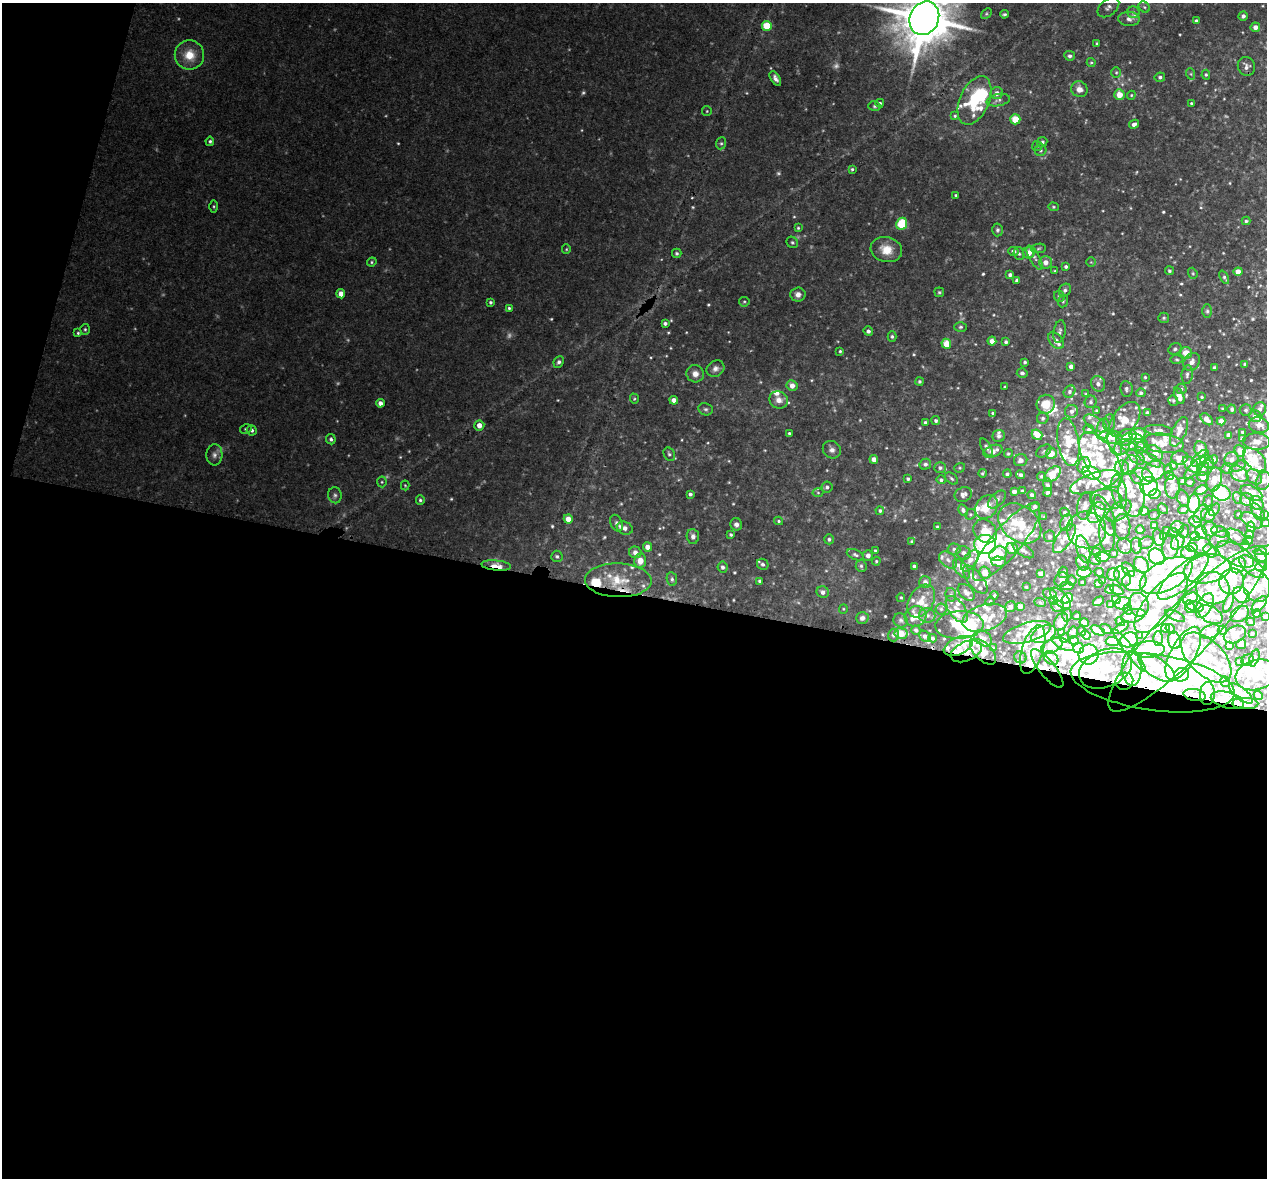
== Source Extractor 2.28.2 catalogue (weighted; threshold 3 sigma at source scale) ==
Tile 13 of 4 x 4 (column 1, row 4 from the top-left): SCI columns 2-1266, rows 266-1441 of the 5067 x 5109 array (HDU 1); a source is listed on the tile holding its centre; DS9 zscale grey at full resolution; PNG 1269 x 1180 px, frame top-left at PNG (2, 3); each listed source drawn as its Kron ellipse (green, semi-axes under 4 px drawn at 4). Shown black and unused: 52% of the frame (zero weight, under 3 of 4 exposures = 2% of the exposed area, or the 3 px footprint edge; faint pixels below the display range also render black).
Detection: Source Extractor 2.28.2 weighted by HDU 2 'WHT'; one run over the whole footprint, this tile lists its part. Background 0.043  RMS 0.0066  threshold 0.0296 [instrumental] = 3 sigma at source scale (4.5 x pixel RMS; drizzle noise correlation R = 1.50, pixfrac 1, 0.05/0.05 arcsec/px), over >= 5 px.
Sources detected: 835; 16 too faint to see at this stretch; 32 inside a brighter object's white glare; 1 cosmic-ray / hot-pixel residue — neither listed nor drawn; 214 inside a brighter listed object's ellipse — not listed separately; of the other 572, all 500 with FLUX_AUTO >= 0.759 (the completeness limit of this list) listed and drawn (72 fainter detections not listed), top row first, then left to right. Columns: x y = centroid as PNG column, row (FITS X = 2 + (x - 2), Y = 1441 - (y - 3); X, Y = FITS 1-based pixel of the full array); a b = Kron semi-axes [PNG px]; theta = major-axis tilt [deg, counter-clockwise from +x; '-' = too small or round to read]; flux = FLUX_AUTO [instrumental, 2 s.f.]
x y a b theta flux
1108 7 12 8 40 3
1144 7 6 5 - 1.2
1133 12 6 6 - 1.4
986 13 6 4 44 0.97
1004 14 4 3 - 1.1
1243 16 4 4 - 2.2
924 18 17 14 66 4000
1129 19 11 7 -2 3.1
1196 21 4 3 - 1.8
767 26 5 5 - 19
1255 27 5 4 - 3.8
1097 44 3 3 - 1
189 55 15 14 - 14
1070 56 5 4 - 1.7
1091 63 4 4 - 0.81
1246 66 9 8 - 3
1116 73 5 4 - 0.89
1191 74 6 4 -72 0.84
1206 75 5 4 - 0.88
1160 77 5 4 - 1.7
775 78 8 4 -58 2.7
1079 89 8 7 - 4.8
997 93 6 6 - 3.9
1119 95 5 5 - 9.1
1131 95 4 4 - 0.78
974 100 26 14 66 40
998 100 12 6 11 2.9
880 103 4 4 - 1.4
1191 104 4 4 - 1.2
874 106 6 5 - 1.2
707 111 5 4 - 0.8
955 116 4 3 - 0.86
1015 119 5 5 - 19
1134 124 5 4 - 3
210 141 4 4 - 1.2
1042 142 5 4 - 1.6
721 143 6 5 - 1.2
1037 146 5 5 - 1.1
1041 150 6 5 - 1.4
852 169 4 4 - 1
956 195 3 3 - 0.79
214 206 6 3 -90 0.79
1053 207 5 4 - 0.82
1246 221 4 4 - 1.2
902 224 6 5 - 31
798 228 4 4 - 0.86
997 230 6 5 - 1.5
792 242 6 5 - 1.1
1039 248 7 4 8 1.1
566 249 5 4 - 0.79
886 250 16 12 -14 11
1013 251 5 4 - 3
677 253 5 4 - 1.3
1029 253 6 6 - 7.2
1019 254 6 5 - 1.4
1035 258 13 5 -60 3
372 262 5 4 - 0.93
1046 262 6 6 - 5
1091 262 5 4 - 0.8
1066 267 3 3 - 1.3
1055 271 4 3 - 0.96
1169 271 4 4 - 1.2
1238 272 4 4 - 6.7
1193 273 6 4 -69 0.89
1010 275 4 3 - 1.8
1224 277 7 4 -65 1.2
1017 280 4 4 - 2.5
1065 290 7 5 52 1.7
939 292 5 4 - 0.94
341 294 4 4 - 6.4
798 294 7 7 - 3.7
1059 296 6 5 - 1.4
1063 301 6 5 - 1.1
491 302 4 4 - 1.2
744 302 5 5 - 0.94
509 308 4 3 - 0.98
1207 311 7 5 90 1.2
1164 318 5 5 - 1.2
665 323 4 3 - 1.7
960 327 6 4 3 1.2
85 329 5 4 - 1.1
868 331 5 4 - 2.3
1060 331 11 6 80 2.4
78 333 4 4 - 0.88
892 336 5 4 - 1.3
992 341 4 4 - 5.5
1056 341 9 6 -50 4.9
1006 342 4 3 - 1.3
946 344 5 5 - 11
1175 349 7 5 30 1.7
840 351 3 3 - 0.84
1186 353 6 5 - 9.8
1177 359 6 4 -4 0.98
559 362 6 5 - 1.7
1025 362 3 3 - 1
1192 362 10 7 55 4.1
1244 364 4 3 - 0.83
1071 367 4 4 - 3.2
1214 368 3 3 - 1.4
715 369 9 7 34 3
1022 373 5 5 - 1.9
695 374 9 8 - 4.2
1187 375 9 5 83 1.9
1145 377 3 3 - 0.83
919 381 4 4 - 1.1
1098 384 8 7 - 3.3
792 386 5 5 - 5.3
1005 387 3 2 - 0.78
1126 389 8 6 -81 1.7
1181 389 5 5 - 1.2
1069 392 6 5 - 1.7
1141 393 5 4 - 1.7
1086 394 4 4 - 0.85
1179 396 8 4 -68 6.1
1202 397 3 3 - 0.76
634 399 5 4 - 0.85
674 400 4 4 - 4.3
779 400 9 8 - 5.3
1173 400 5 4 - 0.99
1091 402 6 6 - 1.5
380 403 4 4 - 3.6
1046 404 9 9 - 12
706 409 7 6 - 1.6
1223 409 3 3 - 1
1232 409 4 4 - 1.7
1260 409 7 6 - 2.1
1246 410 6 5 - 1.5
1072 411 7 6 - 2.8
1097 411 4 3 - 1.2
993 413 4 3 - 1.1
1147 413 4 3 - 1.7
1255 416 6 5 - 4.9
1043 418 6 5 - 1.4
1207 419 7 4 -43 2.8
936 420 4 4 - 1.3
1125 420 20 12 53 9.3
1221 421 4 4 - 3.7
925 423 4 3 - 2
1096 423 13 6 -32 3.2
1109 423 8 6 81 1.8
479 425 5 5 - 5
1259 425 10 7 -14 4.5
246 429 6 4 12 1.1
1089 429 5 4 - 1.8
1103 429 11 6 76 3.2
252 430 5 5 - 1.6
1159 430 14 5 -6 2.2
1179 432 16 7 66 4
1243 432 3 3 - 1.5
789 433 3 3 - 0.93
1138 434 8 6 15 12
1037 435 5 5 - 11
1229 435 4 4 - 3.1
999 436 6 6 - 1.9
1111 437 11 7 -6 6.8
1126 437 11 7 27 8.7
331 439 5 5 - 1.6
1242 439 4 3 - 1.6
1139 441 9 6 -35 2
1068 442 24 10 -81 14
1256 442 14 8 -3 4.7
1163 443 20 9 -7 6.6
1115 444 12 6 -69 2.9
1130 445 8 6 3 4.9
1122 447 8 6 45 2.6
1142 447 7 5 32 3.9
987 448 10 4 -61 1.8
1201 449 8 6 -78 5.1
832 450 9 8 - 3.1
993 451 10 6 21 5.4
1044 451 8 5 36 1.5
1240 451 6 5 - 7.6
1051 453 5 5 - 9.1
1155 453 9 6 -41 3.4
669 454 7 5 -61 1.5
1008 454 4 4 - 1
214 455 10 8 85 3.3
1136 457 10 6 -38 2.4
1180 458 8 7 - 3.3
1200 458 10 6 43 14
874 459 4 4 - 4.7
1149 459 14 5 -32 2.7
1213 459 4 4 - 2.3
1021 460 7 6 - 3
1101 460 32 15 -57 23
1232 460 8 7 - 3.2
1255 460 14 8 -46 14
1207 462 8 6 -45 2
925 464 6 5 - 2
1084 465 8 6 70 4.9
1130 465 10 7 67 9.6
1173 465 4 3 - 1.1
1191 465 10 6 -44 3.5
1239 466 7 5 28 1.5
940 468 5 5 - 1.9
960 468 5 4 - 0.92
1122 468 7 7 - 2.9
1195 468 14 5 45 5.9
1227 468 6 5 - 2.5
1168 469 4 4 - 1.8
1203 469 7 6 - 2.1
1154 471 12 9 34 23
982 473 4 3 - 0.89
1091 473 9 6 -17 32
1007 474 4 3 - 1.4
1053 474 10 6 43 18
1239 474 10 7 -34 3.4
1020 475 4 3 - 1.9
1169 475 4 3 - 1.3
1042 476 4 4 - 1
1142 476 11 8 -14 5.7
1203 477 6 5 - 3
1254 477 8 6 -43 2
952 478 7 5 -40 1.3
908 479 3 3 - 1.1
1214 479 12 7 77 5.8
941 480 5 4 - 1.4
1182 481 4 3 - 2
1263 481 9 7 70 4.4
382 482 5 5 - 0.97
1095 482 26 9 18 9.9
1190 482 4 4 - 0.98
405 485 5 4 - 0.79
1048 485 6 4 -84 1.4
1149 486 9 9 - 37
827 487 5 5 - 1.7
1172 487 12 7 -89 5.6
1201 490 7 4 20 7.5
1022 491 4 3 - 1.4
1119 491 17 7 -79 9.6
1014 492 4 4 - 3.2
1048 492 4 4 - 1.6
818 493 5 3 - 0.84
1221 493 9 7 -21 23
1251 493 12 7 -27 8.7
690 494 4 3 - 1.6
963 494 9 7 26 2.8
1132 494 23 13 -83 9.1
1155 494 6 4 10 4.1
335 495 8 7 - 2.1
1032 495 4 4 - 1.9
1183 498 9 6 -65 2.2
1238 498 6 4 -72 0.95
997 499 11 6 45 2.2
1106 499 16 10 -3 8
420 500 5 4 - 1.2
1247 500 7 6 - 2.4
1208 501 6 4 67 1.1
1257 503 7 6 - 3.3
1194 504 9 6 87 68
1085 506 14 7 80 3.6
986 507 13 10 51 11
1035 507 5 4 - 2.5
1163 509 6 4 -52 0.78
1183 509 5 3 - 1.4
963 510 6 4 -61 1.8
1214 510 7 4 54 0.89
880 511 4 4 - 1.3
1119 511 15 8 38 6.1
1144 511 5 4 - 3.4
1065 512 5 4 - 1.6
1258 512 10 5 -56 2.6
1096 513 11 8 53 11
970 514 6 5 - 1
1200 514 10 5 61 2.4
1239 514 3 3 - 1.2
1265 514 3 3 - 0.89
1105 515 22 8 -68 4.7
1154 515 5 5 - 0.93
1208 515 7 6 - 3.1
1044 517 4 4 - 0.78
568 519 4 4 - 5.8
1252 520 12 6 -28 3.8
779 521 4 3 - 0.91
1195 522 7 5 -35 4.8
616 523 9 6 -68 2.1
1020 523 24 17 -38 30
1067 523 8 6 68 4.2
1265 523 4 3 - 1.3
736 524 6 6 - 2.5
1154 526 4 4 - 3.2
937 527 3 3 - 1.1
1122 527 13 8 89 5.2
1177 527 7 6 - 2
1251 527 5 4 - 5
625 528 8 6 -23 3.1
1210 529 7 7 - 6.1
1086 530 19 18 - 31
1140 530 4 3 - 2.6
1167 530 3 3 - 0.8
985 531 13 10 -46 11
1184 531 7 5 74 1
1201 532 7 5 -62 4.2
1220 532 9 5 -19 3.2
1173 533 5 4 - 1.3
1107 534 18 8 -86 11
731 535 4 3 - 1.1
1249 535 4 4 - 2.8
693 536 7 6 - 2.5
1050 536 6 5 - 1.5
1164 536 3 3 - 1.4
1195 536 5 4 - 7.5
1237 537 12 6 -32 4
1159 538 9 5 -75 8.8
829 539 5 5 - 1.3
1064 539 17 7 55 6.3
1219 539 11 7 30 2.3
1248 540 5 3 - 1.1
912 542 3 3 - 1.1
1007 542 49 14 50 27
1178 542 8 6 56 8
1146 543 7 6 - 1.8
985 544 11 9 -5 120
1200 545 11 8 -4 5.8
1125 546 8 7 - 2
1136 546 8 5 -82 2.2
1245 546 4 3 - 2.1
648 547 4 4 - 5.5
1170 547 12 8 83 7.1
1192 547 5 4 - 8.2
1012 548 6 5 - 8
954 549 6 5 - 1.8
1083 549 14 6 -75 5.3
1023 550 12 5 -32 2.9
1266 550 12 4 12 1.3
875 551 4 3 - 1
1210 551 7 6 - 9.6
635 552 6 6 - 4.3
1097 552 4 4 - 2.4
964 553 7 6 - 2.9
1114 553 3 3 - 1.1
1188 553 7 6 - 3.9
998 554 9 7 25 20
1235 554 21 10 -30 5.6
855 555 9 5 -22 1.6
868 555 5 5 - 3
557 556 5 5 - 1.3
1261 556 7 4 -49 7.7
1102 557 7 5 -4 13
1157 557 9 7 -47 68
948 560 10 7 -40 3.1
1095 560 6 5 - 2
640 561 7 6 - 8.6
876 561 4 4 - 0.89
970 561 12 6 56 4.2
999 562 7 5 -2 11
1082 563 8 5 -69 2.2
763 564 6 5 - 1.9
1141 565 9 7 -52 15
1238 565 8 7 - 24
496 566 15 5 -6 9
861 566 6 5 - 1.5
914 566 3 3 - 1.2
1261 566 6 5 - 3.4
723 567 5 5 - 1.8
1252 567 15 7 -41 8.6
961 569 11 6 -53 8
1207 569 24 14 10 26
1128 570 8 5 -53 5
1063 572 6 5 - 1.3
1084 572 7 5 4 16
1099 572 5 3 - 1.4
985 573 6 5 - 7.6
1040 574 4 4 - 2.4
1113 575 6 6 - 1.8
1166 575 29 15 27 33
1123 576 10 7 -61 6.8
1183 577 32 11 42 37
672 579 7 5 -81 1.5
618 580 33 17 -1 28
975 580 17 7 -51 6
1062 580 8 6 38 2.3
1072 580 5 5 - 0.86
760 581 4 3 - 1.2
1103 581 3 3 - 0.84
1134 581 12 10 7 21
1231 581 13 12 - 11
925 582 6 6 - 2.7
1082 582 3 3 - 0.82
1098 583 4 3 - 1.1
1067 586 6 4 1 2.3
1257 586 16 13 -73 8
1026 587 3 2 - 0.76
1213 588 17 16 - 13
1110 589 4 3 - 1.4
1117 590 7 4 -30 2.6
823 592 6 5 - 3.4
966 592 10 6 -44 3.1
1050 594 7 5 -17 2.8
951 595 7 5 -76 1.5
994 595 4 3 - 0.8
1241 595 9 7 -36 27
901 597 4 4 - 0.8
1060 598 13 6 -48 6.8
1067 598 6 4 38 11
1116 599 4 3 - 1.6
1190 599 8 5 29 4
921 601 18 12 58 10
990 601 4 4 - 0.8
1054 601 4 3 - 2.2
1098 601 6 4 32 4.2
1040 602 6 3 -20 0.82
1123 603 8 6 12 9.7
1161 603 37 15 50 21
1228 603 10 3 68 2.8
1259 604 10 5 47 3.9
1111 605 4 3 - 1.2
1139 605 12 10 -72 6.4
1205 605 13 7 61 6.1
1020 606 4 4 - 4.1
1058 606 6 5 - 3.3
1011 607 6 5 - 2.5
1190 607 6 5 - 7.1
1195 607 8 5 -10 1.9
843 609 5 4 - 0.77
941 609 5 5 - 1.3
957 609 15 8 -55 6
1128 609 5 4 - 1.1
1257 613 4 3 - 1.7
1240 614 10 7 35 6.8
1067 615 6 5 - 1.3
1210 615 13 8 -29 5.2
916 616 11 10 - 13
927 616 8 7 - 3
1077 616 4 2 - 0.78
1133 616 12 6 13 6
1175 616 11 4 -25 1.5
1265 616 4 4 - 1.2
862 618 6 6 - 3.3
985 618 23 13 17 12
901 620 7 6 - 1.7
1120 621 5 4 - 2
1061 622 9 6 63 6.1
1084 622 4 3 - 2.5
1251 622 4 3 - 0.92
959 625 24 14 3 25
1121 628 9 4 35 2
1165 628 4 4 - 2.3
1106 629 6 3 -32 2.5
1170 629 5 3 - 1.7
1188 629 112 26 46 79
916 630 5 4 - 1.4
1098 630 8 4 -26 3.3
1223 630 4 3 - 1.4
1081 631 5 2 - 0.88
1027 632 25 9 16 9.3
1061 632 4 3 - 0.81
1210 632 10 6 25 4.3
901 633 7 5 -9 13
1073 633 6 5 - 1.7
1044 634 13 8 24 24
1235 634 11 8 25 7.8
1252 634 3 3 - 0.92
893 635 6 5 - 1.9
1086 635 5 4 - 2.2
1140 635 4 2 - 0.82
925 636 6 5 - 2.5
932 638 4 4 - 1.2
983 638 10 7 -35 4.8
1064 638 5 3 - 1.5
1158 639 7 5 -89 1.5
1129 640 9 7 19 27
1174 640 9 6 -78 10
1074 641 4 4 - 2.3
1112 642 6 4 -5 3.9
1063 644 11 5 -26 4.9
1241 644 5 5 - 2.9
1230 645 4 4 - 1.7
958 646 15 8 24 9.9
1052 646 12 6 27 6.6
993 648 3 2 - 0.8
1079 648 5 5 - 7.6
1033 650 25 10 72 11
1148 650 16 8 2 17
966 651 16 9 23 9
1130 651 26 4 -53 3.5
983 652 16 8 -44 12
1183 653 29 12 62 27
1089 655 10 10 - 44
1020 657 6 5 - 1.7
1051 658 8 6 -39 3.7
1206 658 31 17 -45 22
1254 658 9 4 70 2.4
1248 660 6 5 - 1.4
1239 661 3 3 - 0.76
1047 668 24 8 -52 9.8
1105 668 28 18 24 26
1132 668 17 10 -89 8.9
1157 668 21 9 -34 15
1182 675 8 6 24 590
1257 675 21 15 15 10
1124 681 9 8 - 5.3
1153 682 83 28 -8 110
1225 682 5 4 - 2.8
1241 693 14 6 -39 4.8
1207 694 11 7 88 7.4
1195 695 11 6 -10 4.6
1258 695 5 3 - 1.7
1227 700 17 8 -14 14
1245 703 13 5 -1 5.1
Overlapping masked pixels (flux is a lower limit): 11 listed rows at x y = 496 566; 966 651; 983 652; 1047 668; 1105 668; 1124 681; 1153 682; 1207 694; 1195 695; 1227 700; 1245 703
Isophote crosses this tile's border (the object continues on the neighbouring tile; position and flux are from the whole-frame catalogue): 6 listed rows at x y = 924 18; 1263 481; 1265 523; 1266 550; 1265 616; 1188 629
Unlisted compact peaks at least as high as the median listed source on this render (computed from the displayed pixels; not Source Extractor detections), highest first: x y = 1248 287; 651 357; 682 440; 708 443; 811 380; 729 461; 1189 246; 1103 407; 1201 208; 1223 334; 1030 92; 771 68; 666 356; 958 388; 1103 211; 1224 99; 728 332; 765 450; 1122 233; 409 451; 1131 323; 886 448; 699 290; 386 116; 1131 208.